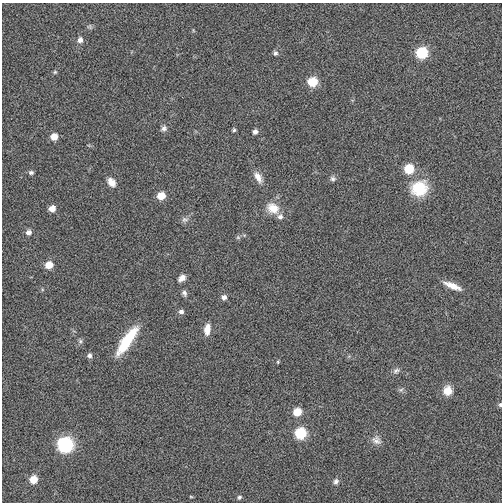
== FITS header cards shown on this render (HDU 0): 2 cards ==
NAXIS1  =                  500
NAXIS2  =                  500

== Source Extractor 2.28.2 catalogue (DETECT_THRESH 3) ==
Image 500 x 500 px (HDU 0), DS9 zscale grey, 1 PNG px = 1 image px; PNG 504 x 504 px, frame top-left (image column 1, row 500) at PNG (2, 3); no overlay
Background -0.0124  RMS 0.21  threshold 0.616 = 3 sigma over >= 5 px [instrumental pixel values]
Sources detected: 46; all 46 listed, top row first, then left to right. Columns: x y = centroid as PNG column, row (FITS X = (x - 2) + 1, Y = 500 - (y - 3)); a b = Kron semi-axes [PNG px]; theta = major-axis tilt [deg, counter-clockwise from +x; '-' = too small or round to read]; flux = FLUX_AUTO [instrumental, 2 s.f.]
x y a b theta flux
89 27 7 6 - 26
80 40 8 6 77 60
275 53 6 6 - 34
422 53 7 7 - 900
55 72 5 5 - 20
312 82 7 6 - 460
164 128 9 7 32 49
234 130 5 4 - 23
255 132 5 5 - 49
54 137 6 6 - 140
409 169 7 7 - 490
31 173 6 5 - 34
258 177 16 8 -60 120
333 179 8 7 - 40
111 182 11 8 -51 110
419 188 19 17 26 510
161 196 6 6 - 220
52 208 6 6 - 110
273 208 17 13 -32 220
280 216 8 8 - 54
185 220 10 7 11 52
29 232 6 6 - 61
238 237 6 5 - 24
49 265 7 6 - 190
182 278 9 6 40 75
452 286 21 6 -22 160
184 293 8 6 -64 43
224 297 6 6 - 53
181 312 7 5 11 46
207 329 13 7 83 130
80 341 6 6 - 30
127 341 33 9 55 590
89 355 6 6 - 42
278 362 4 4 - 15
396 371 11 6 22 47
401 390 6 6 - 31
447 390 12 10 82 150
500 405 6 4 78 23
297 412 7 6 - 260
300 433 7 7 - 870
376 440 14 11 -44 89
65 444 8 8 - 2700
33 479 6 6 - 220
336 481 8 7 - 45
191 497 5 3 - 12
239 497 6 5 - 27
At the frame edge (FLAGS 8, measured only in part): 1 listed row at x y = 500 405